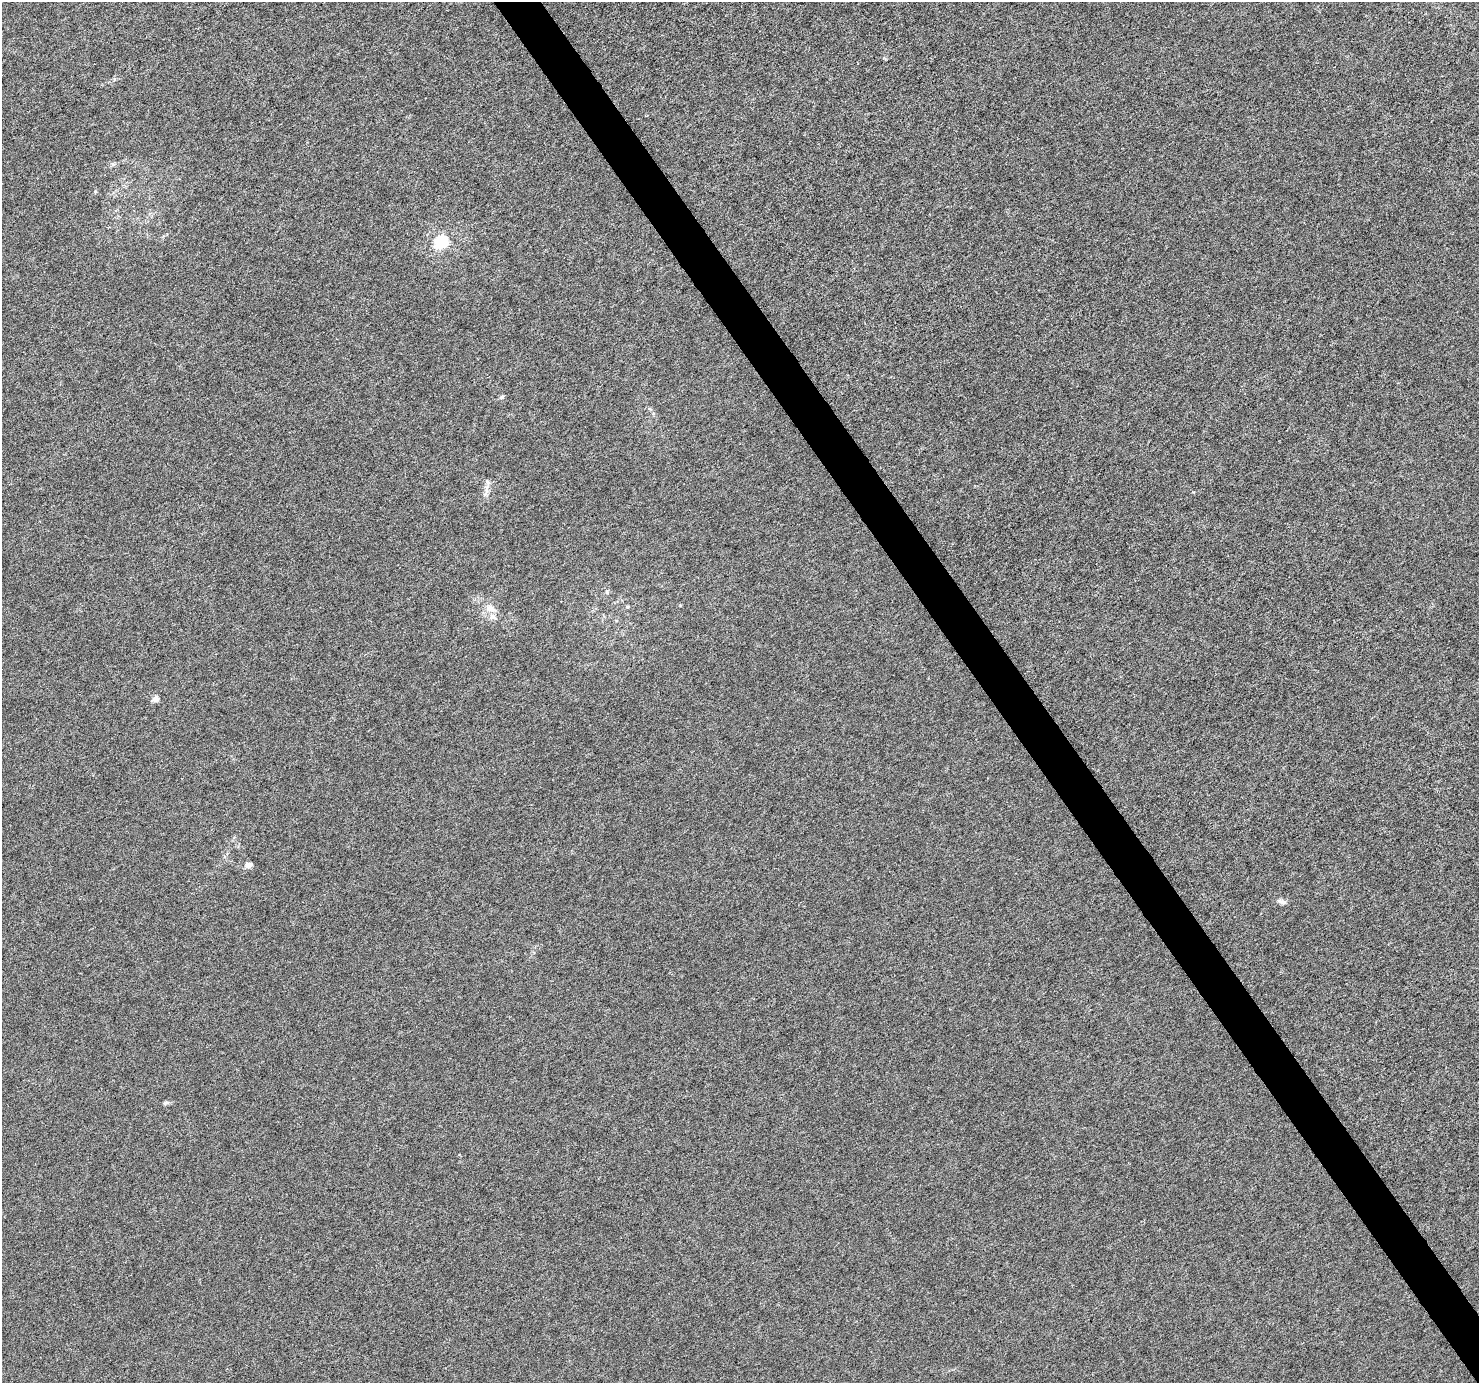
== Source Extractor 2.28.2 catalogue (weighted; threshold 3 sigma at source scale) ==
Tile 6 of 4 x 4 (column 2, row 2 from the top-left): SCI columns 1478-2954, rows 2884-4264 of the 5911 x 5828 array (HDU 1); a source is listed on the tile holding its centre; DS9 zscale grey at full resolution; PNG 1481 x 1385 px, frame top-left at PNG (2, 2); no overlay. Shown black and unused: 3% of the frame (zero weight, under 4 of 8 exposures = <1% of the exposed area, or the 3 px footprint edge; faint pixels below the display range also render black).
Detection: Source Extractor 2.28.2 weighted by HDU 2 'WHT'; one run over the whole footprint, this tile lists its part. Background -2.55e-04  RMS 0.0013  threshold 0.00521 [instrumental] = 3 sigma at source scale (4.09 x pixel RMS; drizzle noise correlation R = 1.36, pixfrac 0.8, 0.0396/0.0396 arcsec/px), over >= 5 px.
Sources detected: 11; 1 inside a brighter listed object's ellipse — not listed separately; the other 10 listed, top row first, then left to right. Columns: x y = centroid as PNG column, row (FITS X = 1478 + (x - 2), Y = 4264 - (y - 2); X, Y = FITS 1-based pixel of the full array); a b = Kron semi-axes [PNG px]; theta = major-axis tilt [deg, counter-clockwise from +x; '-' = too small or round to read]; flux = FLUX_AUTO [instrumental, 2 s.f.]
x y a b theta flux
441 242 6 6 - 18
502 397 6 5 - 0.25
485 493 15 5 69 0.53
607 592 5 5 - 0.18
627 607 5 4 - 0.14
491 609 17 8 -24 0.94
155 699 4 4 - 1.2
248 865 8 7 - 0.53
1282 902 11 6 -23 0.41
166 1103 8 5 18 0.23
Unlisted compact peaks at least as high as the median listed source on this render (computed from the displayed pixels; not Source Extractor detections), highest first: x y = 95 191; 1193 492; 113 164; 680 605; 114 79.